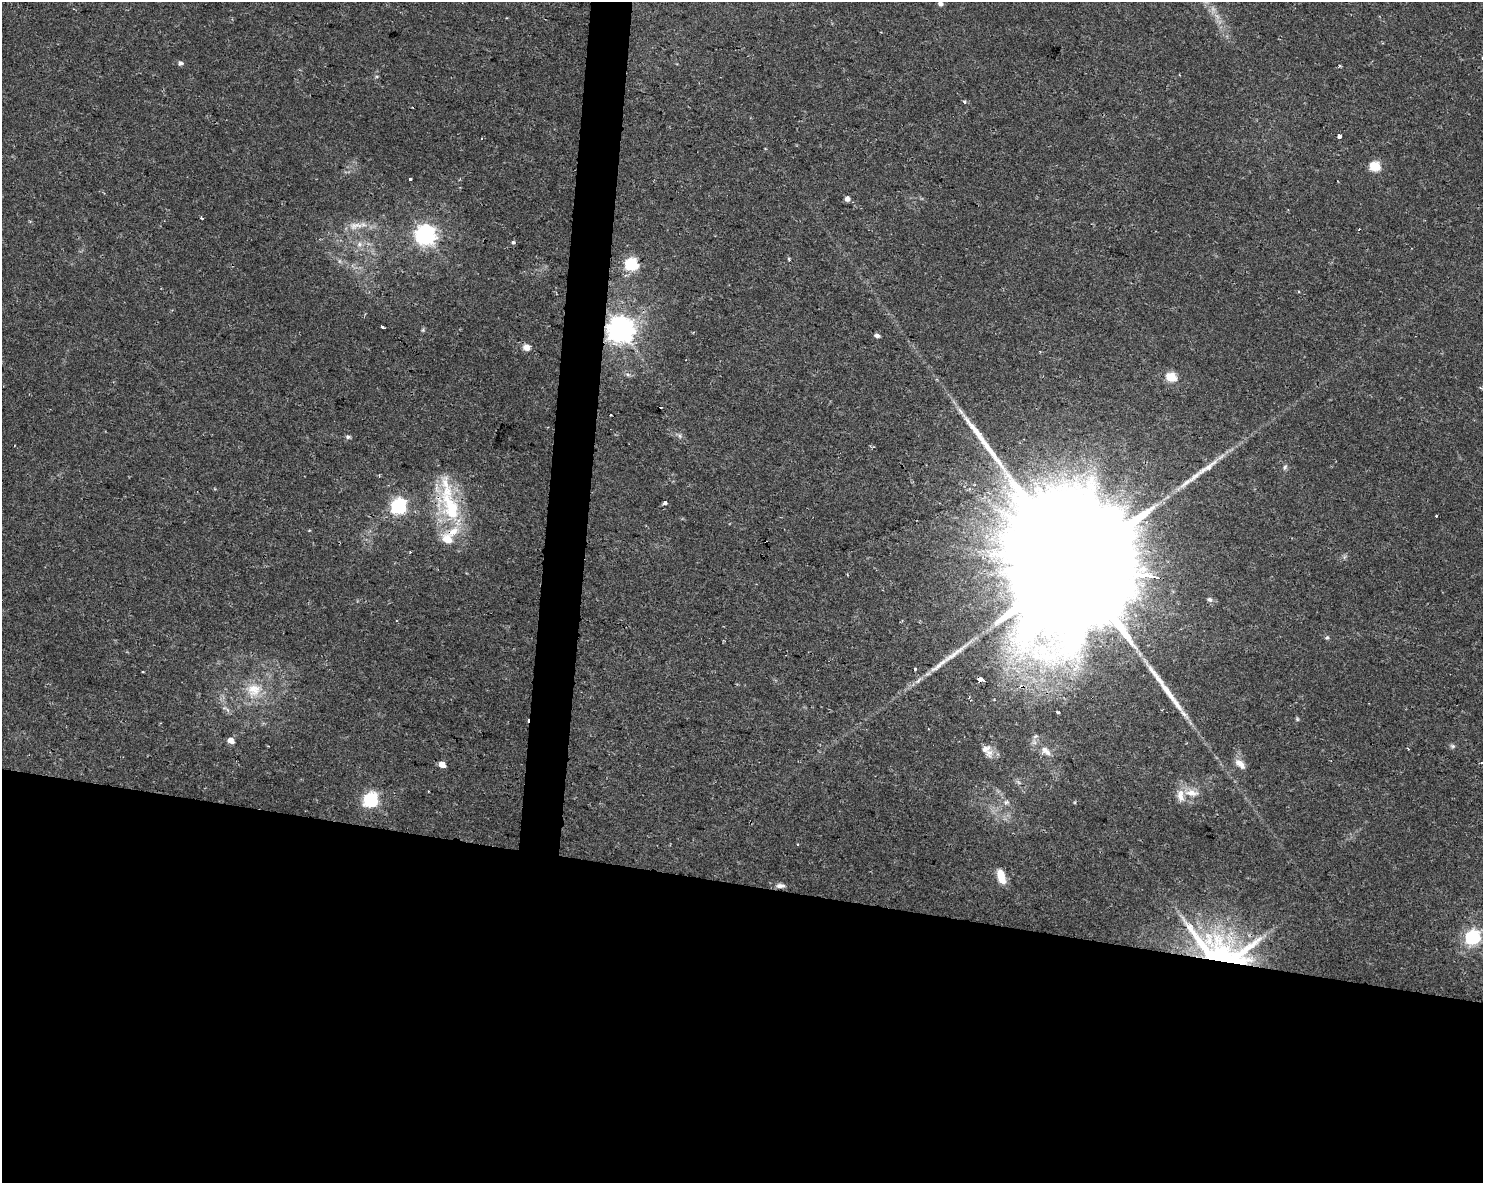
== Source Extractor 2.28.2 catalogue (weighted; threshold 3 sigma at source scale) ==
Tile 11 of 3 x 4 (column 2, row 4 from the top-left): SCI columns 1768-3248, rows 1-1181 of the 4958 x 4735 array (HDU 1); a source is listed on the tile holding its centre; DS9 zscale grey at full resolution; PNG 1485 x 1185 px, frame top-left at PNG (2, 2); no overlay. Shown black and unused: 27% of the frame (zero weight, under 2 of 3 exposures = <1% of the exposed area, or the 3 px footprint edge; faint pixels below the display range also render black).
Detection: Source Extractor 2.28.2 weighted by HDU 2 'WHT'; one run over the whole footprint, this tile lists its part. Background 0.0302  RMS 0.0033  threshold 0.0149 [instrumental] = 3 sigma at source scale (4.5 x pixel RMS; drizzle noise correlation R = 1.50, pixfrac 1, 0.0396/0.0396 arcsec/px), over >= 5 px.
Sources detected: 69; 1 too faint to see at this stretch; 6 cosmic-ray / hot-pixel residue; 2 long thin detections or spike segments (spike, bleed or trail) — not listed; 5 inside a brighter listed object's ellipse — not listed separately; the other 55 listed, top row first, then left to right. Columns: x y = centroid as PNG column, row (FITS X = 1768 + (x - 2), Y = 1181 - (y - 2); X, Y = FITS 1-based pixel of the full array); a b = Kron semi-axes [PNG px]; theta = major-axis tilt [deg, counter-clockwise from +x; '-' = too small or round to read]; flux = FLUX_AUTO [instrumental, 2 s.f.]
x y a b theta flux
940 4 5 5 - 1.2
180 63 6 5 - 1
1340 66 3 3 - 0.82
964 102 3 3 - 1.2
1340 136 4 3 - 6.1
765 149 3 3 - 0.33
1375 166 6 5 - 25
410 179 4 3 - 1.3
847 199 5 4 - 2.3
202 218 3 3 - 0.39
355 226 23 9 7 4.4
425 235 7 7 - 210
513 242 5 4 - 0.67
359 244 7 6 - 1.2
789 258 4 3 - 0.55
340 261 7 4 -71 0.63
632 264 6 6 - 49
382 327 5 3 - 1.8
620 329 8 8 - 430
423 330 7 4 72 0.47
877 335 6 4 -16 1
526 347 6 6 - 2.9
628 374 8 5 -19 0.87
1171 377 6 5 - 16
348 437 7 5 0 0.71
1285 467 8 4 60 0.72
1207 468 51 8 34 7.5
665 503 4 3 - 1.3
450 505 68 24 -75 29
398 506 6 6 - 88
1436 516 3 3 - 0.28
1079 566 90 30 -10 39000
1210 599 7 5 -9 1.1
1327 638 6 5 - 0.58
143 672 3 2 - 0.31
981 680 5 3 - 11
254 690 24 21 43 9.9
1058 712 4 3 - 0.63
1297 719 6 4 -48 0.44
1035 736 8 5 22 0.84
231 740 5 4 - 3.8
1453 746 8 5 -26 0.7
1046 751 17 9 -44 3.4
989 753 13 10 -77 2.7
1481 763 3 2 - 0.31
442 764 5 4 - 5.4
1240 764 17 8 -44 2.8
1191 793 21 9 -4 4.4
371 799 6 6 - 76
1006 802 8 6 -10 1.1
797 844 4 2 - 0.3
1001 877 17 8 -71 5
781 886 13 6 1 1.4
1473 937 6 6 - 66
1221 951 82 40 -20 100
Overlapping masked pixels (flux is a lower limit): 5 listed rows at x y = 620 329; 450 505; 1079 566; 981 680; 1221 951